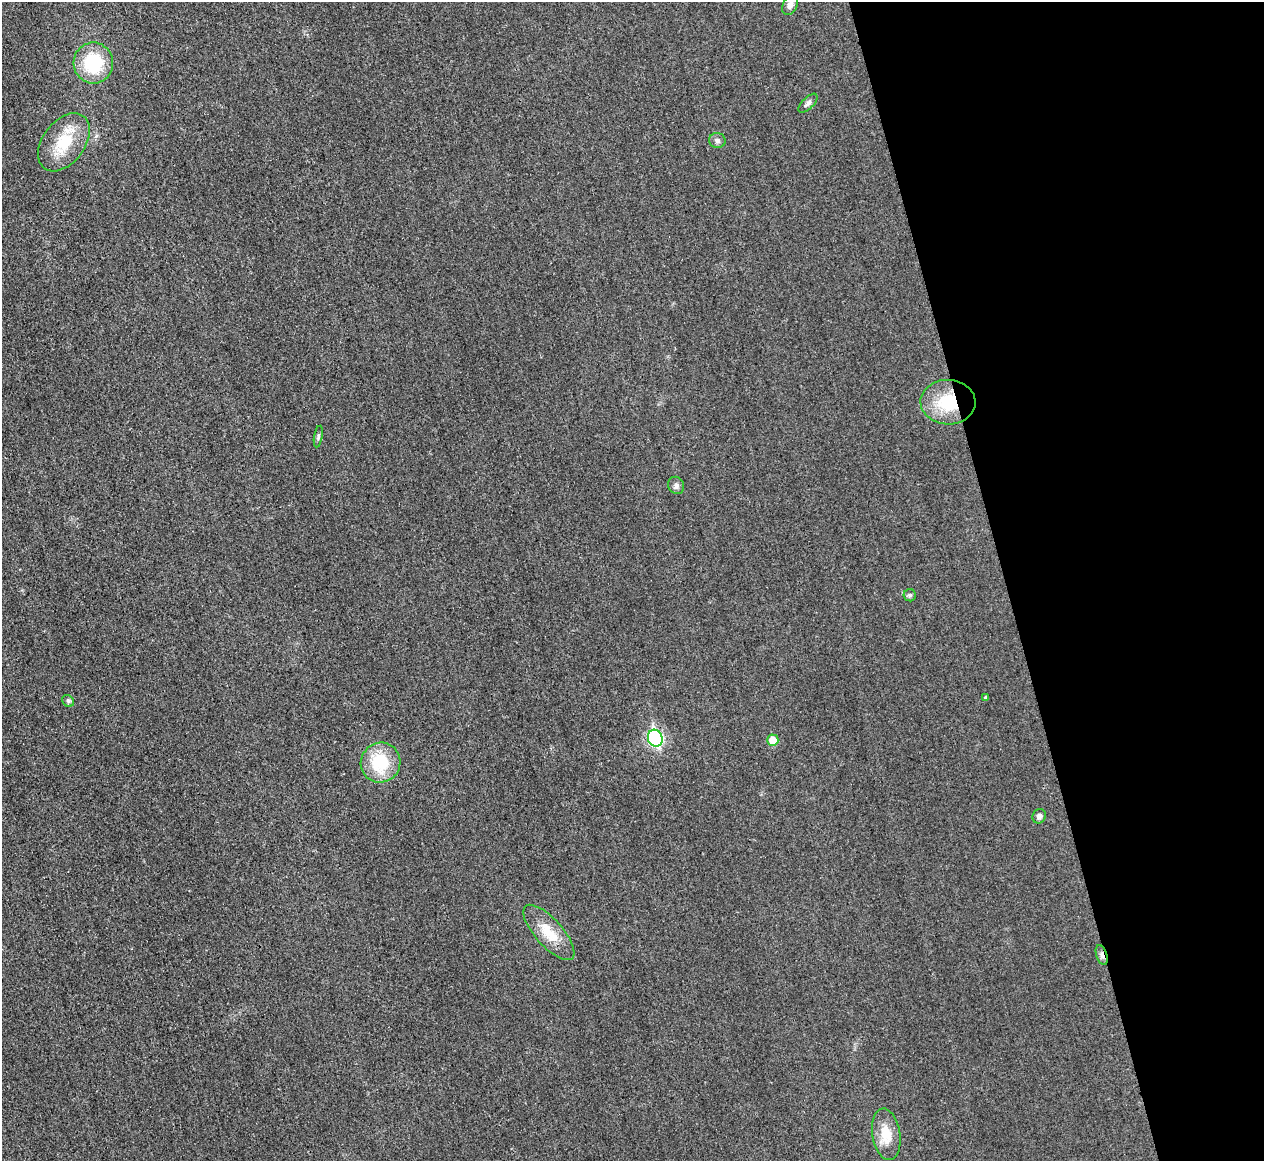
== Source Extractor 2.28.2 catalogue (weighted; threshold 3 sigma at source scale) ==
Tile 12 of 4 x 4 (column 4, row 3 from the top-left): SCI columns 3795-5056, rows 1308-2466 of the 5067 x 5048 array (HDU 1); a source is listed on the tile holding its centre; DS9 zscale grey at full resolution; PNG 1266 x 1163 px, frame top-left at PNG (2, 2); each listed source drawn as its Kron ellipse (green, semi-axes under 4 px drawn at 4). Shown black and unused: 21% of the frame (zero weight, under 3 of 4 exposures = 1% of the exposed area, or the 3 px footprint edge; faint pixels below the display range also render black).
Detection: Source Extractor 2.28.2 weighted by HDU 2 'WHT'; one run over the whole footprint, this tile lists its part. Background 0.0224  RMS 0.0056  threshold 0.0253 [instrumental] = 3 sigma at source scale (4.5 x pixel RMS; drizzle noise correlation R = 1.50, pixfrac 1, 0.05/0.05 arcsec/px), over >= 5 px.
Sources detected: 18; all 18 listed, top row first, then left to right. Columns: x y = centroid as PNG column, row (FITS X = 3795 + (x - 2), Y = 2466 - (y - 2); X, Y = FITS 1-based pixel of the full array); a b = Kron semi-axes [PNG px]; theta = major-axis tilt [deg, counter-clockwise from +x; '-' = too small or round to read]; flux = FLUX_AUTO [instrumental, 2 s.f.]
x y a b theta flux
790 5 11 7 66 2.3
93 63 20 20 - 29
808 103 12 5 46 2
717 140 8 7 - 1.8
64 142 33 21 53 22
948 402 27 22 -2 26
318 437 11 3 81 1
676 485 9 8 - 2.1
910 595 6 6 - 1.1
986 698 4 3 - 0.83
68 701 6 5 - 1.2
655 738 8 7 - 100
773 740 6 5 - 9.4
381 763 20 19 - 25
1039 816 7 6 - 2
549 932 35 13 -48 14
1102 955 10 5 -72 2.4
886 1134 26 14 -81 12
Overlapping masked pixels (flux is a lower limit): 2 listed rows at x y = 948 402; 1102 955